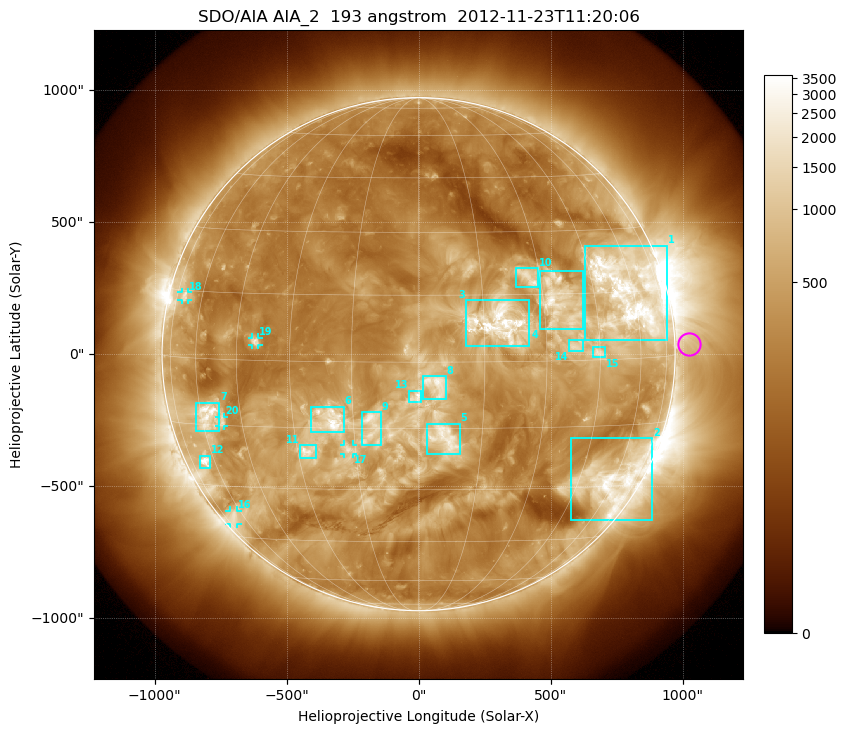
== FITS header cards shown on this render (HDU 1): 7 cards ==
TELESCOP= 'SDO/AIA'
INSTRUME= 'AIA_2'
WAVELNTH=                  193
WAVEUNIT= 'angstrom'
DATE-OBS= '2012-11-23T11:20:06.84'
CTYPE1  = 'HPLN-TAN'
CTYPE2  = 'HPLT-TAN'

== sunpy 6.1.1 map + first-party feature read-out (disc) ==
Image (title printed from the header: SDO/AIA AIA_2  193 angstrom  2012-11-23T11:20:06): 1024 x 1024 px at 2.4 arcsec/px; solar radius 972 arcsec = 405 px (full disc in frame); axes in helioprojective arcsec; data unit not stated in the header (colour bar unlabelled)
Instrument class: DISC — disc imager (sunpy class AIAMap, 193 A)
Bright regions (active regions / flare kernels): reference = the median radial profile (limb darkening/brightening removed); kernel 9 px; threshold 5 sigma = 850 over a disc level ~295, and >= 1.15x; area >= 12 px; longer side >= 10 px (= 24 arcsec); searched inside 0.97 R_sun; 25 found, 20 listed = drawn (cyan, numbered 1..; 5 of them under ~33 arcsec drawn as corner ticks so the feature stays visible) (cap 20 boxes per figure: the strongest are kept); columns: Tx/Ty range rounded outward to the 5 arcsec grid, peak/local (2 s.f.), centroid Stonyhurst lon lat
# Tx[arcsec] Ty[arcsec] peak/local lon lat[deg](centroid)
1 630..940 55..410 13 +58 +15
2 575..885 -630..-320 10 +59 -29
3 180..420 30..205 8.7 +18 +9
4 455..625 95..320 9.4 +34 +14
5 30..155 -380..-265 5.6 +6 -17
6 -410..-280 -295..-200 8.8 -20 -13
7 -845..-755 -290..-185 10 -57 -13
8 15..105 -170..-85 5.3 +4 -5
9 -215..-145 -345..-220 5.7 -11 -15
10 370..455 255..330 6.6 +27 +19
11 -450..-385 -395..-345 7.9 -27 -21
12 -830..-790 -430..-385 8.9 -65 -24
13 -35..10 -185..-140 4.7 +0 -8
14 570..625 10..55 5.7 +38 +3
15 660..705 -15..30 6.5 +45 +2
16 -715..-685 -645..-590 3.9 -66 -38
17 -280..-250 -380..-340 4.6 -17 -20
18 -900..-870 205..235 4.3 -69 +14
19 -630..-605 35..65 5.7 -39 +4
20 -755..-735 -270..-235 5.3 -52 -14
Off-limb structures (1.02-1.3 R_sun): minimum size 162 px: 2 found; the strongest spans PA ~230..310 deg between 1.02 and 1.3 R_sun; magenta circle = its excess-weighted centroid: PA ~270 deg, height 1.06 R_sun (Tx ~1025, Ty ~35 arcsec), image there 1.6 x the reference